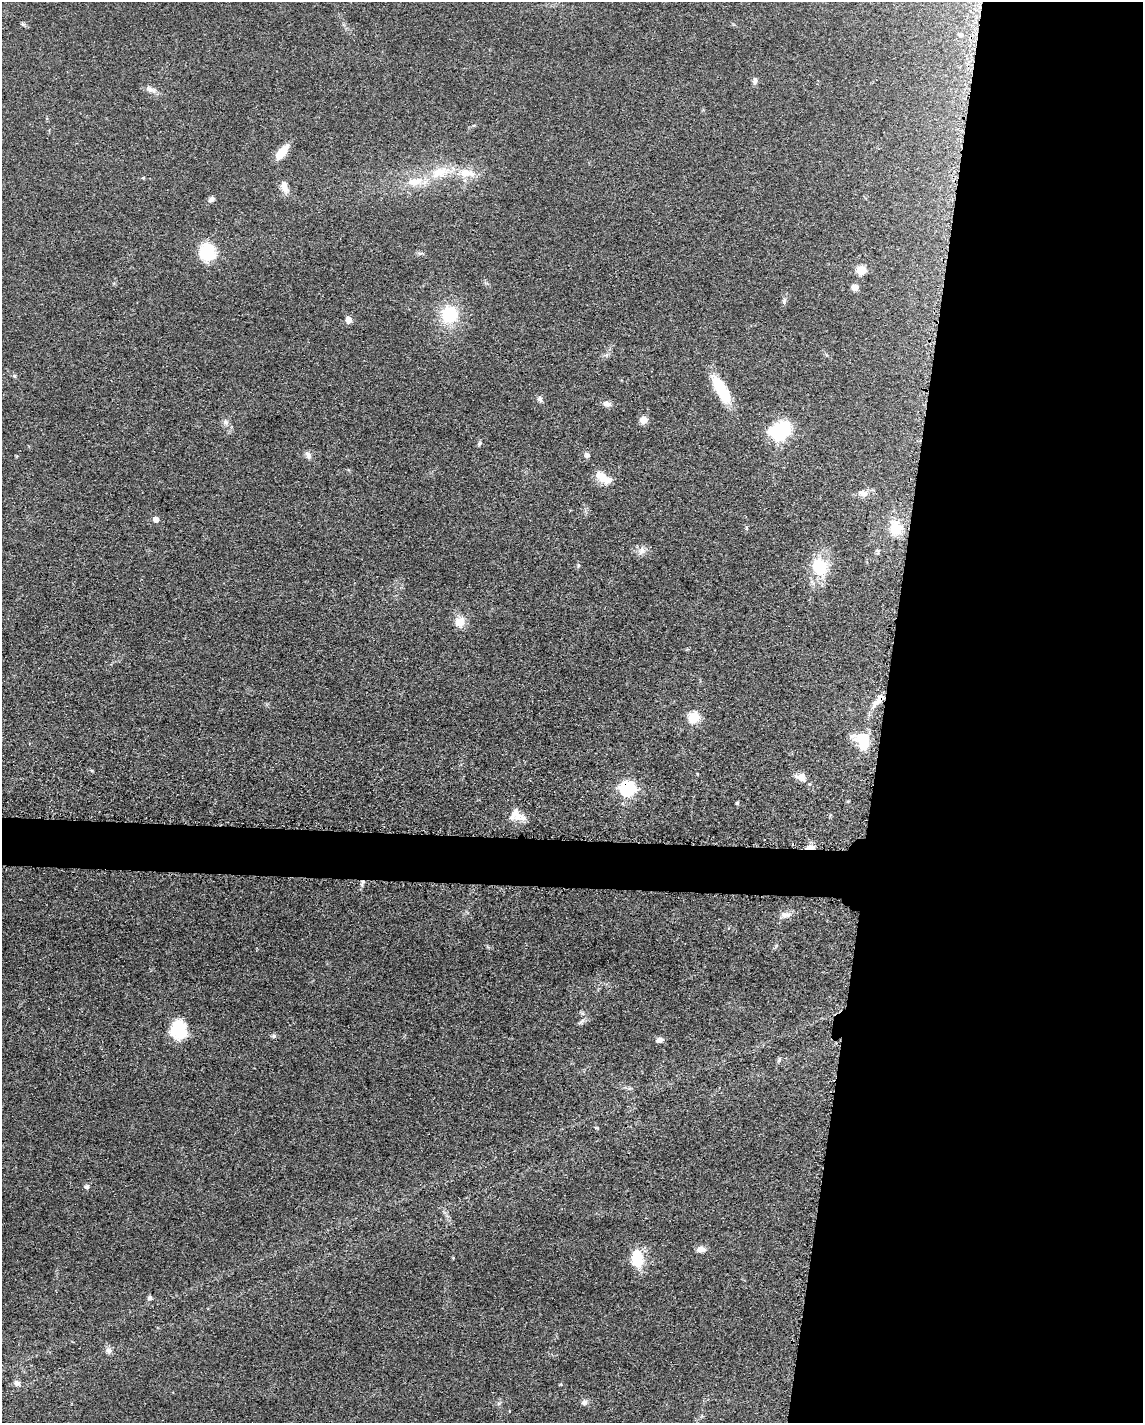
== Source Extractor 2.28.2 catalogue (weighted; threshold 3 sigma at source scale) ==
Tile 8 of 4 x 3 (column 4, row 2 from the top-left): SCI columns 3437-4577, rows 1650-3070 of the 4591 x 4659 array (HDU 1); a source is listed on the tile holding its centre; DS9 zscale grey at full resolution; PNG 1145 x 1425 px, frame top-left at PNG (2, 2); no overlay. Shown black and unused: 25% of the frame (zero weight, under 3 of 5 exposures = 4% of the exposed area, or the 3 px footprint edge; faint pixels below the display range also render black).
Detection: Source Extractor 2.28.2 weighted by HDU 2 'WHT'; one run over the whole footprint, this tile lists its part. Background 0.0483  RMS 0.0056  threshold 0.0254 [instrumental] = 3 sigma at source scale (4.5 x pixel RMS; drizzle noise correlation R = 1.50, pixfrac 1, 0.05/0.05 arcsec/px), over >= 5 px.
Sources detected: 58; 4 inside a brighter listed object's ellipse — not listed separately; the other 54 listed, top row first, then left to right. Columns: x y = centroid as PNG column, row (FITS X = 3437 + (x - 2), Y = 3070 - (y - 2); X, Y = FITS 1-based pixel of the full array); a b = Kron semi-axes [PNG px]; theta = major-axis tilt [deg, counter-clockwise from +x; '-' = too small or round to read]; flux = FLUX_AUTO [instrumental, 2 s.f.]
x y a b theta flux
960 35 8 4 -9 0.8
755 80 8 6 76 1.7
151 89 16 6 -28 2.8
282 152 18 8 52 11
440 172 31 15 17 17
143 178 5 3 - 0.54
285 189 13 9 -47 4
211 199 9 6 45 1.6
207 252 19 17 86 22
861 270 5 5 - 24
855 287 7 7 - 3.4
784 301 8 5 64 1.3
449 314 18 17 - 25
348 320 7 6 - 3.9
14 376 6 4 -89 0.72
721 389 36 12 -60 22
540 399 8 6 -64 1.6
607 404 11 7 -8 2.4
643 420 8 8 - 4.2
226 422 8 5 -72 1.6
779 432 9 7 33 170
479 444 6 4 71 0.78
308 455 12 7 -60 2.3
587 455 7 7 - 1.7
601 476 16 11 -43 7.1
863 493 12 9 -7 3.4
156 519 5 5 - 4.2
746 528 6 3 -71 0.69
896 528 19 16 -68 12
642 551 12 9 62 3.2
878 551 8 5 75 1
820 566 19 16 -64 22
460 622 13 12 - 6.7
880 699 23 7 53 7.2
694 717 6 5 - 46
863 742 19 12 -58 22
801 776 13 9 -12 4.8
627 788 7 6 - 140
737 803 5 4 - 1
516 815 17 15 -40 7.1
810 847 12 5 5 3
785 915 15 8 9 3.6
178 1029 22 18 -88 17
274 1036 7 5 2 1.1
660 1040 9 6 14 2.1
779 1060 6 4 71 0.93
87 1187 6 5 - 1.5
701 1249 11 7 -1 3.2
453 1258 4 3 - 0.45
637 1258 18 12 -88 17
149 1298 6 5 - 1.5
109 1351 9 9 - 2.3
17 1383 8 7 - 2.1
584 1402 8 7 - 1.8
Overlapping masked pixels (flux is a lower limit): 3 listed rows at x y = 880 699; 627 788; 810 847
Unlisted compact peaks at least as high as the median listed source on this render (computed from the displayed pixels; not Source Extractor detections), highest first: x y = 578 565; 581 1022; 92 771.